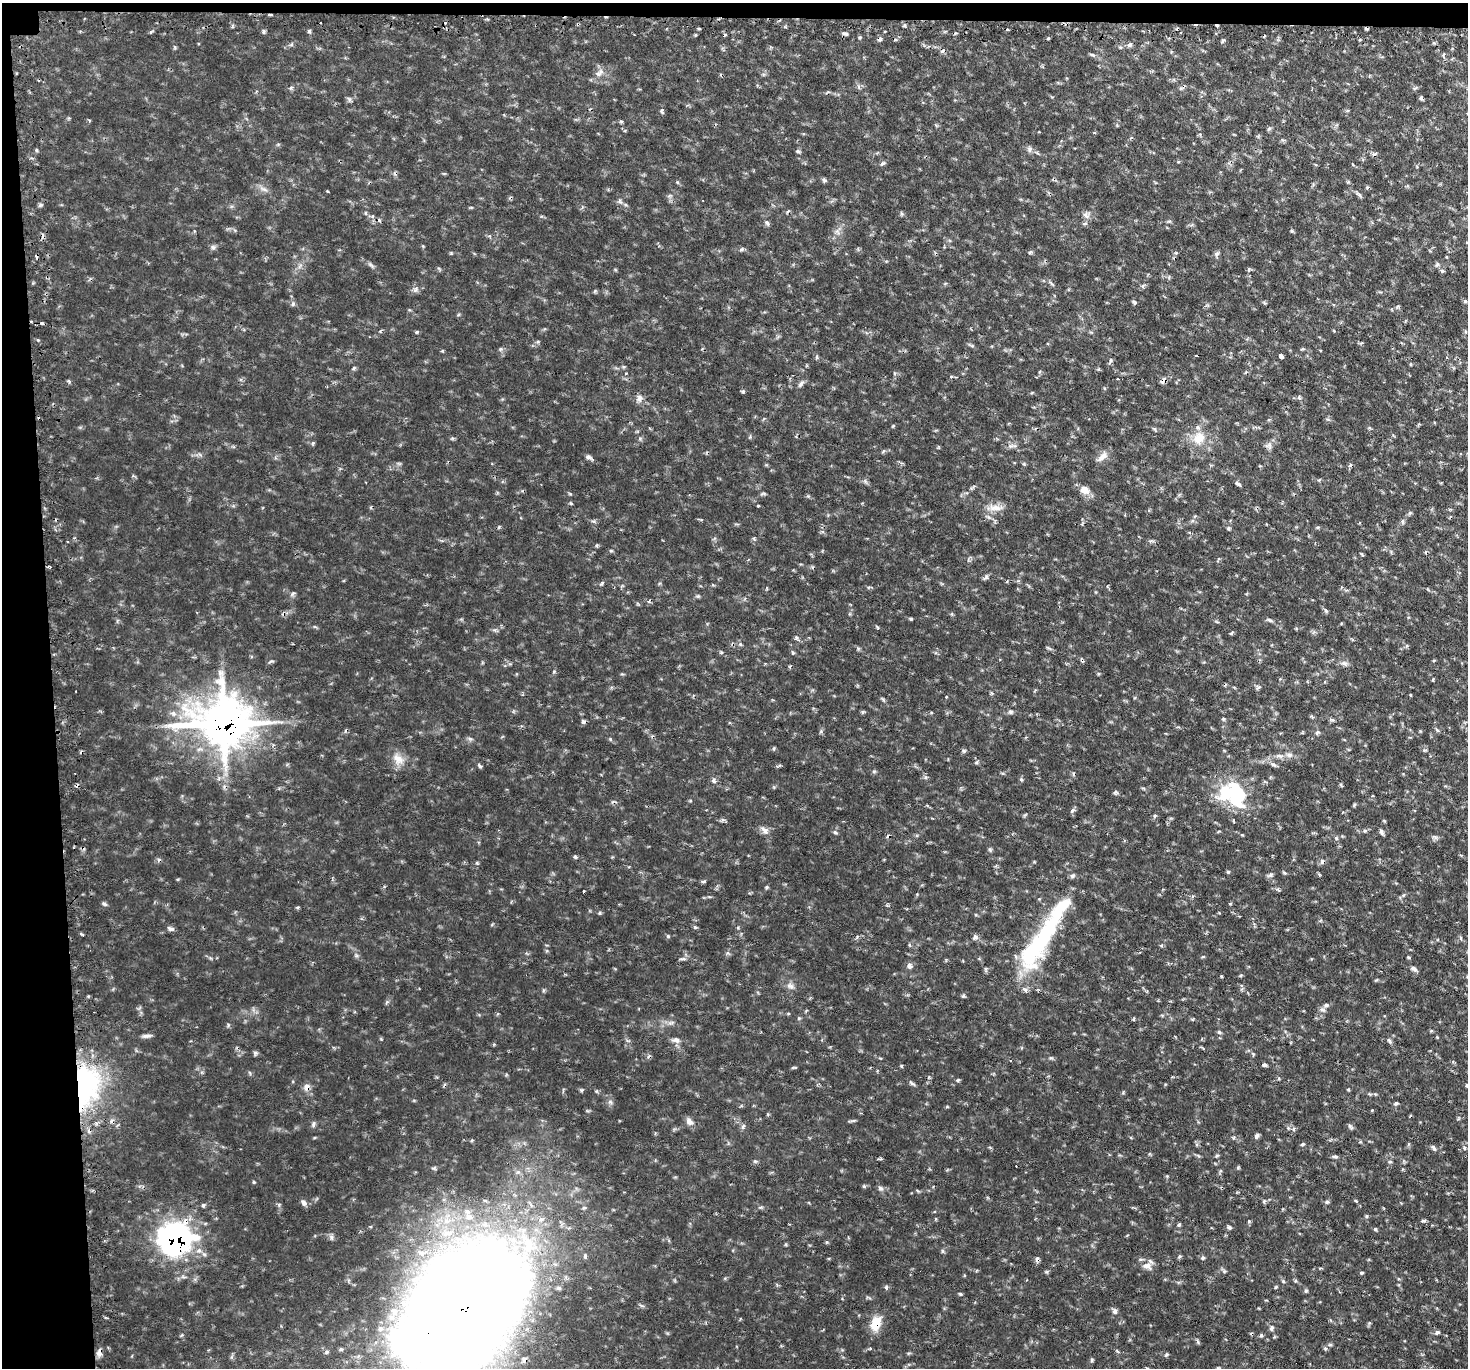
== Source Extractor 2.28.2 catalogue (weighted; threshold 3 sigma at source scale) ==
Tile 1 of 3 x 3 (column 1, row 1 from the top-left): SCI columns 28-1493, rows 2877-4242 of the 4449 x 4416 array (HDU 1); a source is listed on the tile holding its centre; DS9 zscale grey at full resolution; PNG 1470 x 1370 px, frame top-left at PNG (2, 3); no overlay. Shown black and unused: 5% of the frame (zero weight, under 2 of 3 exposures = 4% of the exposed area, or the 3 px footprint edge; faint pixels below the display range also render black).
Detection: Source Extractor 2.28.2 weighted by HDU 2 'WHT'; one run over the whole footprint, this tile lists its part. Background 0.106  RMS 0.0079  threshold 0.0357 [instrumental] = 3 sigma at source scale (4.5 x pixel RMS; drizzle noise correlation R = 1.50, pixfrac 1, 0.05/0.05 arcsec/px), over >= 5 px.
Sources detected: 216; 4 inside a brighter object's white glare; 22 cosmic-ray / hot-pixel residue — not listed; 4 inside a brighter listed object's ellipse — not listed separately; the other 186 listed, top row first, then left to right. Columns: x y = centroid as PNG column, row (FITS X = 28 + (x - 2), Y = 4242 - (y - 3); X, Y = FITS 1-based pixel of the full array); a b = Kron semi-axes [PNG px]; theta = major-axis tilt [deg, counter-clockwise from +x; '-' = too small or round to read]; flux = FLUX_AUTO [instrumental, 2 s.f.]
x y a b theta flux
270 15 4 3 - 1.9
699 28 4 3 - 0.88
264 31 5 4 - 1.6
309 31 5 5 - 1.2
845 33 10 3 -1 1.6
1048 38 4 3 - 0.81
880 39 6 5 - 2.1
1222 41 6 3 71 1.1
1129 45 7 4 52 1.8
1092 55 8 4 -18 1.5
599 73 14 7 37 4.8
291 88 6 4 58 1.3
1421 98 6 4 46 1.4
662 111 9 3 -77 1.2
621 121 5 3 - 1.1
1269 129 7 3 36 1.2
1029 149 9 3 68 1.4
798 151 6 4 -22 1.4
882 163 8 4 41 1.5
1352 164 4 3 - 1.2
824 180 7 5 -73 1.4
264 189 13 4 -25 2.9
1359 194 6 4 -21 1.5
1086 215 9 7 -38 3
372 216 6 4 88 1.2
767 223 8 4 -51 2
1085 223 6 5 - 1.6
213 247 6 6 - 1.8
1217 254 8 6 22 1.8
1442 271 6 5 - 1.2
1052 284 11 3 -40 1.5
416 289 8 3 71 1.6
1465 301 4 4 - 1.2
1134 302 7 4 -63 1.3
42 323 4 3 - 2.4
417 332 4 4 - 0.9
38 340 4 4 - 1
1302 349 5 3 - 0.9
1281 356 4 3 - 29
817 357 6 3 72 0.93
1111 360 7 3 71 1.1
354 368 6 3 71 1.1
626 373 4 2 - 0.71
951 377 4 3 - 1.8
69 381 6 3 -70 0.98
1163 381 9 5 49 3
801 384 12 5 51 2.2
743 391 6 4 11 1
1299 397 6 5 - 1.3
640 398 9 7 69 3.9
1154 429 6 5 - 1.1
1199 438 19 15 66 16
1269 445 14 5 -84 2.8
1011 446 9 3 31 1.9
588 457 7 5 -15 2.4
1102 457 16 7 40 5.3
1238 484 8 4 -31 1.7
1084 490 13 10 -36 7.1
808 496 5 5 - 1
758 506 3 3 - 0.69
996 508 22 8 0 7.5
1403 522 7 4 -89 1.3
1318 527 5 3 - 0.89
597 545 5 4 - 1
611 551 6 3 -17 0.9
49 566 3 2 - 1.9
986 577 9 5 53 1.7
602 583 8 4 45 1.3
293 594 7 4 44 1.4
1326 611 6 4 -45 1.3
911 619 4 4 - 0.97
1269 620 8 5 -27 1.6
740 644 6 4 -71 1.1
1049 648 8 4 -31 1.2
793 653 5 4 - 1.1
1434 660 5 3 - 0.69
1344 663 10 6 -21 2.6
554 671 5 4 - 0.86
1257 688 7 4 31 1.4
946 697 4 3 - 0.62
1011 712 6 6 - 1.6
1223 719 5 4 - 0.91
1332 720 7 4 -19 1.3
223 723 18 14 1 3000
1437 730 6 4 -45 1.2
1317 732 7 5 49 1.5
470 739 7 5 -42 1.5
610 739 5 3 - 0.81
774 748 6 3 89 0.93
964 751 6 5 - 1.3
1280 756 12 6 -2 3.5
398 759 18 12 -42 9.1
977 762 6 3 70 1
1274 765 9 4 -26 1.9
479 766 7 4 -46 1.5
926 777 6 4 70 1.2
714 781 6 5 - 2.6
1341 785 6 3 -54 0.96
1115 792 7 4 53 1.3
1238 794 33 21 -62 42
1072 811 7 4 58 1.6
1155 815 6 4 55 1.3
764 830 15 6 -53 3.7
835 832 6 5 - 1.3
1382 832 7 5 -69 2
990 850 6 5 - 1.2
575 857 5 4 - 1.2
1228 872 5 4 - 1
1319 874 5 4 - 0.91
1270 875 8 5 32 1.8
1072 876 6 5 - 1.6
703 881 6 4 1 1.2
766 887 5 4 - 1.1
584 891 3 2 - 1.5
105 904 9 3 -22 1.3
297 907 5 3 - 0.92
695 927 6 4 -18 1
171 929 9 5 -19 2.4
82 934 7 2 -45 0.85
668 936 5 4 - 1
975 937 7 7 - 2.2
1041 938 66 24 64 79
1408 957 5 3 - 0.91
683 959 8 4 0 1.4
909 966 7 5 -69 2.9
1414 969 8 6 -28 2.1
790 986 10 7 -19 3.4
963 996 5 5 - 1.1
1326 1005 6 6 - 1.7
1219 1032 5 5 - 1.3
146 1036 13 5 3 2.6
676 1040 11 7 -18 3.5
1389 1041 7 4 -58 1.7
255 1052 6 4 40 1.5
1264 1065 5 5 - 1.5
794 1068 6 3 1 0.93
958 1080 5 3 - 0.95
912 1083 10 4 -32 1.6
86 1085 55 31 85 120
307 1087 9 7 77 4.2
1396 1103 5 4 - 1.2
1372 1110 3 3 - 0.72
689 1122 11 7 -48 3.9
313 1124 8 3 80 1.6
743 1127 9 3 68 1.5
1350 1127 8 4 -53 1.5
1257 1136 7 5 58 1.8
1303 1144 5 4 - 1.2
1434 1148 8 4 -58 1.8
1464 1148 6 3 72 0.98
1335 1157 7 5 -7 1.6
755 1161 6 4 -41 1.1
1390 1162 6 4 0 0.92
864 1186 5 4 - 1.1
880 1188 7 6 - 2.1
1264 1201 6 3 89 1
1327 1202 6 5 - 1.4
303 1203 8 6 -68 2.9
203 1205 5 4 - 1.4
1423 1221 6 4 12 1.4
1179 1225 6 4 57 1
1229 1228 7 5 -21 1.4
1375 1229 5 4 - 0.96
175 1239 19 18 - 310
942 1251 6 4 -88 1.2
585 1256 7 5 89 1.5
1180 1256 6 3 70 1.1
1203 1258 6 4 22 1.2
1147 1266 14 10 -10 5.8
1361 1273 5 4 - 0.97
886 1287 6 4 86 1.5
1276 1287 5 3 - 0.8
1306 1291 5 4 - 1.1
960 1294 5 4 - 1
465 1306 131 82 49 2300
1115 1311 7 5 76 2.9
876 1323 18 10 70 14
1271 1328 6 5 - 2
1437 1332 7 4 37 1.5
1261 1335 5 5 - 1.1
1325 1348 5 5 - 1.2
341 1349 5 5 - 1.4
870 1349 5 3 - 0.77
99 1352 11 6 76 3.9
1166 1354 6 3 43 1.1
1092 1360 6 3 90 1.1
Overlapping masked pixels (flux is a lower limit): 10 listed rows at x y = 270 15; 880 39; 1163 381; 223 723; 86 1085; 307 1087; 175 1239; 465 1306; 876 1323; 99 1352
Isophote crosses this tile's border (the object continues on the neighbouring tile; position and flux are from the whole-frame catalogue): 1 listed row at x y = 465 1306
Unlisted compact peaks at least as high as the median listed source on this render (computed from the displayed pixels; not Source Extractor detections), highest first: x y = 293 304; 600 913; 40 205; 874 771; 1249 1221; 451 253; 799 1018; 901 1066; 499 527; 477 863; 742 249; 1283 1281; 271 661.